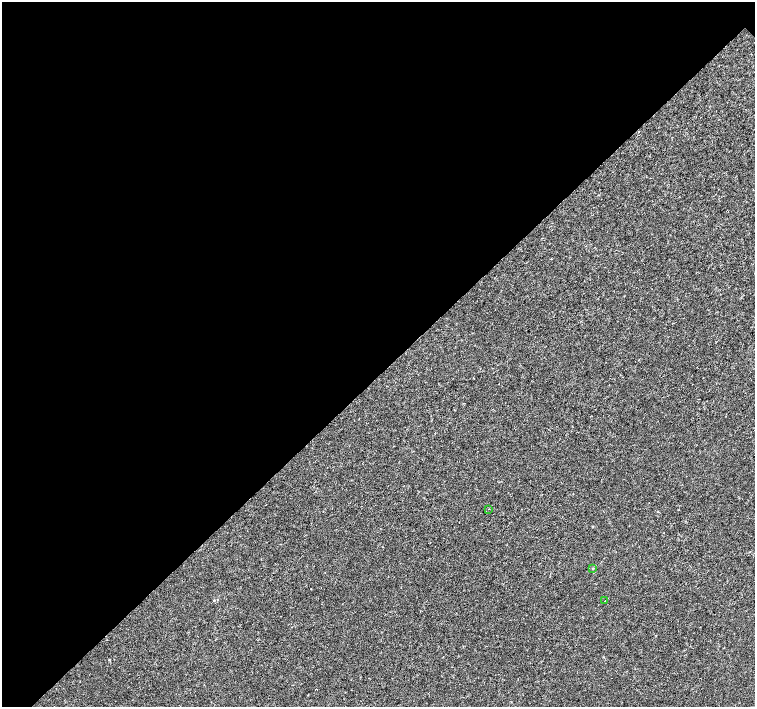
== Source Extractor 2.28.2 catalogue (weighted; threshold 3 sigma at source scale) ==
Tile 5 of 4 x 4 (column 1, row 2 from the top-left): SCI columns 6-1510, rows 3041-4449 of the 6026 x 6016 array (HDU 1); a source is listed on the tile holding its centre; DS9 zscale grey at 2 x 2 block average (1 PNG px = mean of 2 x 2 image px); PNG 757 x 709 px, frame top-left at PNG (2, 2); each listed source drawn as its Kron ellipse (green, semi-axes under 4 px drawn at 4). Shown black and unused: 53% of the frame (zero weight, under 3 of 4 exposures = <1% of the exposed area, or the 3 px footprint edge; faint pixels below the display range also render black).
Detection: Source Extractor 2.28.2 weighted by HDU 2 'WHT'; one run over the whole footprint, this tile lists its part. Background -4.64e-05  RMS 0.0017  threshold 0.00754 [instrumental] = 3 sigma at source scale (4.5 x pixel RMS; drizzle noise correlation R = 1.50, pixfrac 1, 0.0396/0.0396 arcsec/px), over >= 5 px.
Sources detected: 3; all 3 listed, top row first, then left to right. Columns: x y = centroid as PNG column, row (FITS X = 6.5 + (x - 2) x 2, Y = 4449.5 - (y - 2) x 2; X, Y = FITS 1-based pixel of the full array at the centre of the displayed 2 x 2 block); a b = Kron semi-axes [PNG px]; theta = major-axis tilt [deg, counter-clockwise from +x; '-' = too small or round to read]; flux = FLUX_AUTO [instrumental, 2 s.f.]
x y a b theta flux
489 509 2 2 - 0.24
593 568 2 2 - 0.21
605 601 2 2 - 0.27